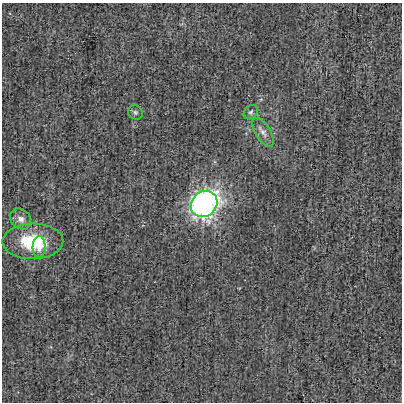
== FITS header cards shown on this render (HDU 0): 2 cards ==
NAXIS1  =                  400
NAXIS2  =                  400

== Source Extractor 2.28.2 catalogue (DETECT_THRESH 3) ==
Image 400 x 400 px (HDU 0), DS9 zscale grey, 1 PNG px = 1 image px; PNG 404 x 404 px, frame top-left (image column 1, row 400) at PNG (2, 3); each listed source drawn as its Kron ellipse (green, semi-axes under 4 px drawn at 4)
Background 7.62e-04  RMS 0.032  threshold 0.0963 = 3 sigma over >= 5 px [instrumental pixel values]
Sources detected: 7; all 7 listed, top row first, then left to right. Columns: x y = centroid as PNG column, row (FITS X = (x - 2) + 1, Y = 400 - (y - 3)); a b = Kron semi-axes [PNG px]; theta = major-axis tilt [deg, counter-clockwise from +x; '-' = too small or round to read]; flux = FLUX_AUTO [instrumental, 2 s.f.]
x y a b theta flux
135 112 8 6 -42 5.1
251 112 8 6 45 5.6
263 132 16 7 -58 13
204 204 14 12 44 910
21 219 12 9 -43 15
33 241 30 18 1 120
39 247 11 6 88 13